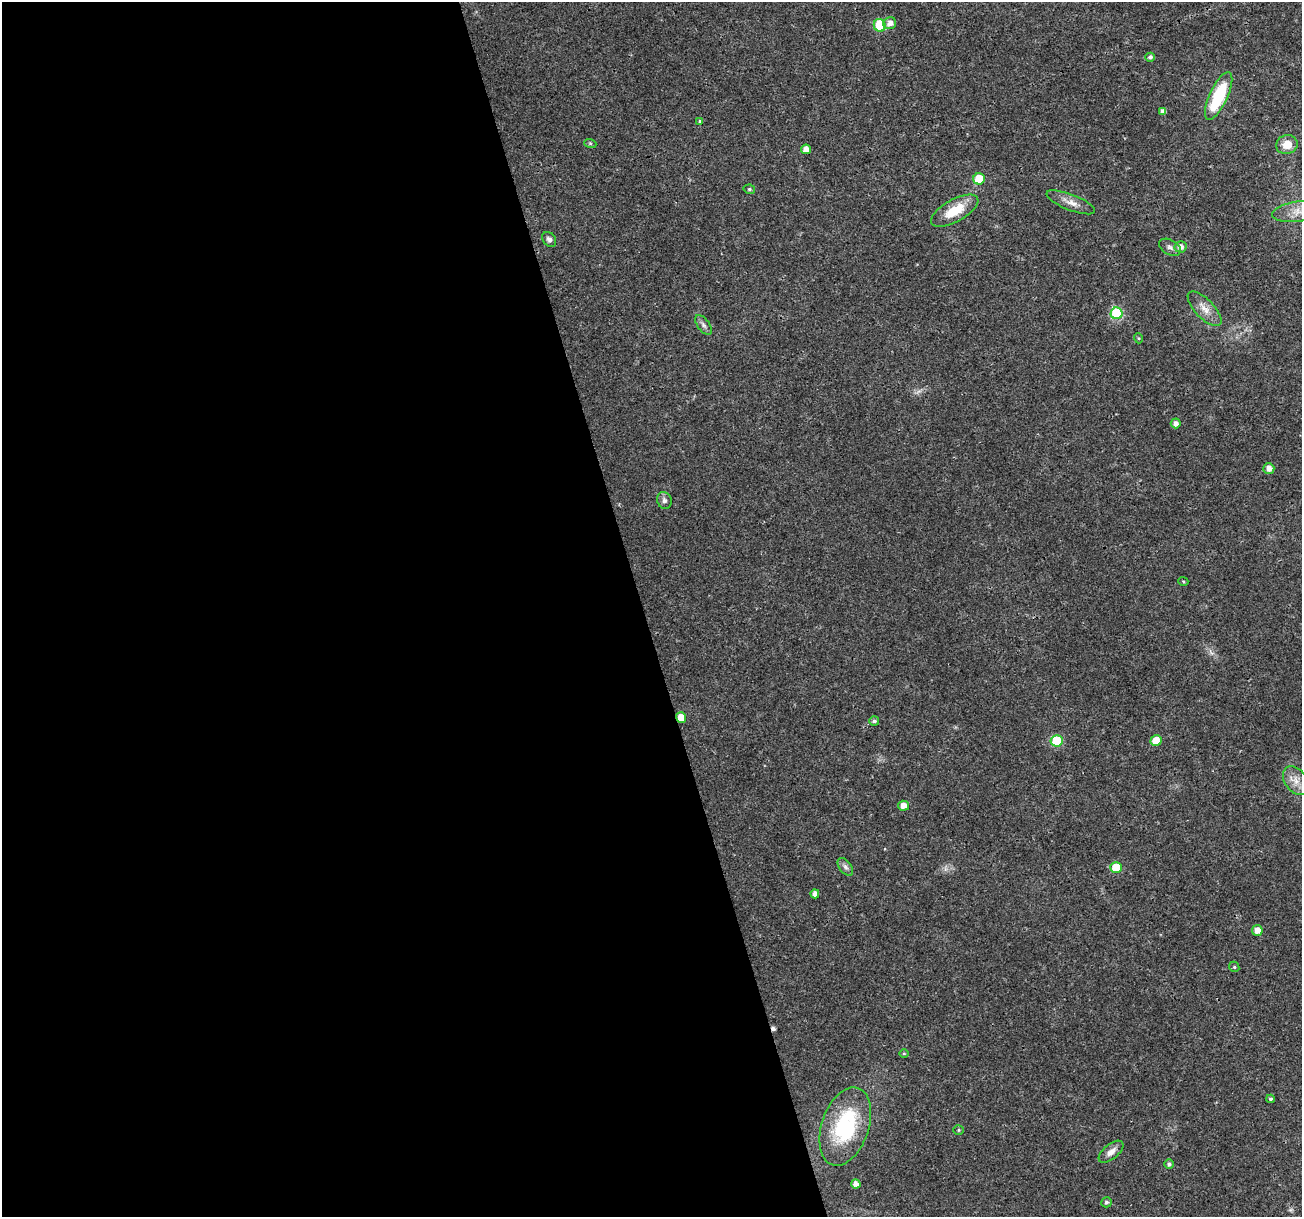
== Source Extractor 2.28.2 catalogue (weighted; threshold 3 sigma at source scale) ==
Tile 9 of 4 x 4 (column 1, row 3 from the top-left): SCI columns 12-1311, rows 1326-2540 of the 5216 x 5025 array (HDU 1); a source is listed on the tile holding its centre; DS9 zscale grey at full resolution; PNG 1304 x 1219 px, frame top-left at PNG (2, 2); each listed source drawn as its Kron ellipse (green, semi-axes under 4 px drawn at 4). Shown black and unused: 49% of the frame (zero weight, under 3 of 4 exposures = <1% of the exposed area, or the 3 px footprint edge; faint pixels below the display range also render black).
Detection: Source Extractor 2.28.2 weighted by HDU 2 'WHT'; one run over the whole footprint, this tile lists its part. Background 0.0139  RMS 0.0023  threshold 0.0104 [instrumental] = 3 sigma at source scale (4.5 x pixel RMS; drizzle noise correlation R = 1.50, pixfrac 1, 0.0396/0.0396 arcsec/px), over >= 5 px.
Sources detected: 45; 1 cosmic-ray / hot-pixel residue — neither listed nor drawn; the other 44 listed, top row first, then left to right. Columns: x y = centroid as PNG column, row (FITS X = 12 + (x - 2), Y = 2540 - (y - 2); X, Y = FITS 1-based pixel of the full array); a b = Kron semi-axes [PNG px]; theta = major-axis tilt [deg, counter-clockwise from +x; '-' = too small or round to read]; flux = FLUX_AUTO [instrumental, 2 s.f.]
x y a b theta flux
890 23 6 6 - 1.3
880 25 6 6 - 11
1150 57 4 4 - 0.71
1219 96 26 9 65 13
1163 111 4 4 - 1.1
700 121 4 3 - 0.33
590 143 6 4 -19 0.27
1287 145 11 9 15 2.9
806 149 5 4 - 1.6
979 179 6 5 - 7.1
749 189 6 4 -13 0.39
1071 202 26 8 -21 2.1
955 211 26 11 29 5.7
1298 211 26 10 8 3.6
549 239 8 6 -52 0.73
1170 247 11 7 -29 0.85
1180 247 6 5 - 1.2
1205 309 22 9 -46 2.6
1117 313 6 6 - 18
703 325 11 6 -53 0.84
1138 338 5 3 - 0.22
1176 423 5 5 - 1.3
1269 468 5 5 - 1.4
664 500 8 7 - 0.78
1183 581 5 3 - 0.25
681 717 5 5 - 2.6
874 721 5 5 - 0.6
1057 741 6 6 - 13
1156 741 5 5 - 5.1
1296 781 16 11 -55 2.4
903 806 5 5 - 2
845 867 10 6 -53 0.78
1116 867 5 5 - 6.1
815 894 4 4 - 1.2
1257 930 5 5 - 2
1234 967 5 4 - 0.34
904 1053 5 3 - 0.24
1270 1099 4 3 - 0.39
845 1126 40 23 71 20
959 1130 5 4 - 0.32
1111 1152 15 7 40 1.5
1169 1164 5 4 - 0.68
856 1184 4 4 - 1.3
1106 1202 5 5 - 0.55
Overlapping masked pixels (flux is a lower limit): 1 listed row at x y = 681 717
Isophote crosses this tile's border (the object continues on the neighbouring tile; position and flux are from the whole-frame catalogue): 1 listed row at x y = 1298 211